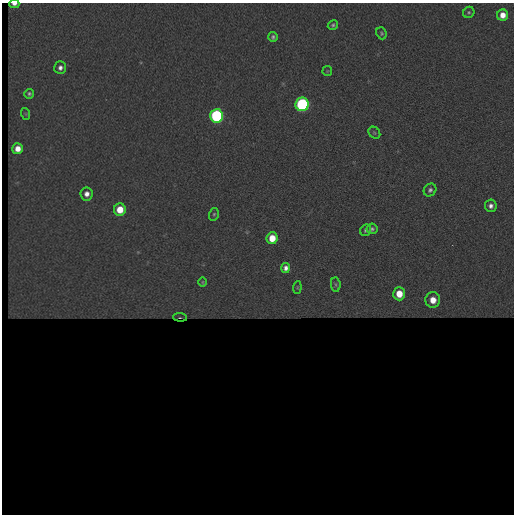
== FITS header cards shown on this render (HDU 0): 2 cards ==
NAXIS1  =                  512 / length of data axis 1
NAXIS2  =                  512 / length of data axis 2

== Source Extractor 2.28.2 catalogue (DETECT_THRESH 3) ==
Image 512 x 512 px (HDU 0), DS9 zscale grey, 1 PNG px = 1 image px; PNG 516 x 516 px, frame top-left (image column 1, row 512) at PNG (2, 3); each listed source drawn as its Kron ellipse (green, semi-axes under 4 px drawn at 4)
Background 363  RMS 68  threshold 203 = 3 sigma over >= 5 px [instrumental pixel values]
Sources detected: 29; all 29 listed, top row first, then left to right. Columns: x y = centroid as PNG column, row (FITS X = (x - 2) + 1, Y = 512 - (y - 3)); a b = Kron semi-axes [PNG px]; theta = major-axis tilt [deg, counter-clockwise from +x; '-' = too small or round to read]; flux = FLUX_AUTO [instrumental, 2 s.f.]
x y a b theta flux
14 4 5 3 - 19000
469 12 6 5 - 9000
503 15 5 5 - 53000
333 25 5 4 - 9600
381 33 6 5 - 8200
273 37 5 5 - 11000
60 68 6 6 - 20000
327 71 5 5 - 5300
29 94 5 5 - 11000
302 104 7 6 - 970000
26 114 6 4 -71 4900
216 116 7 6 - 820000
374 133 6 5 - 6800
18 149 5 5 - 54000
430 190 7 6 - 15000
87 194 6 6 - 31000
491 206 6 6 - 23000
120 210 6 6 - 100000
214 214 6 5 - 7900
372 229 5 5 - 12000
366 230 6 5 - 11000
272 238 6 5 - 99000
286 268 5 4 - 21000
202 282 5 3 - 4400
336 285 7 4 -83 7100
297 288 6 4 84 5500
399 294 6 6 - 97000
433 300 8 7 - 77000
180 317 7 3 -4 8300
At the frame edge (FLAGS 8, measured only in part): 1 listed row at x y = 14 4